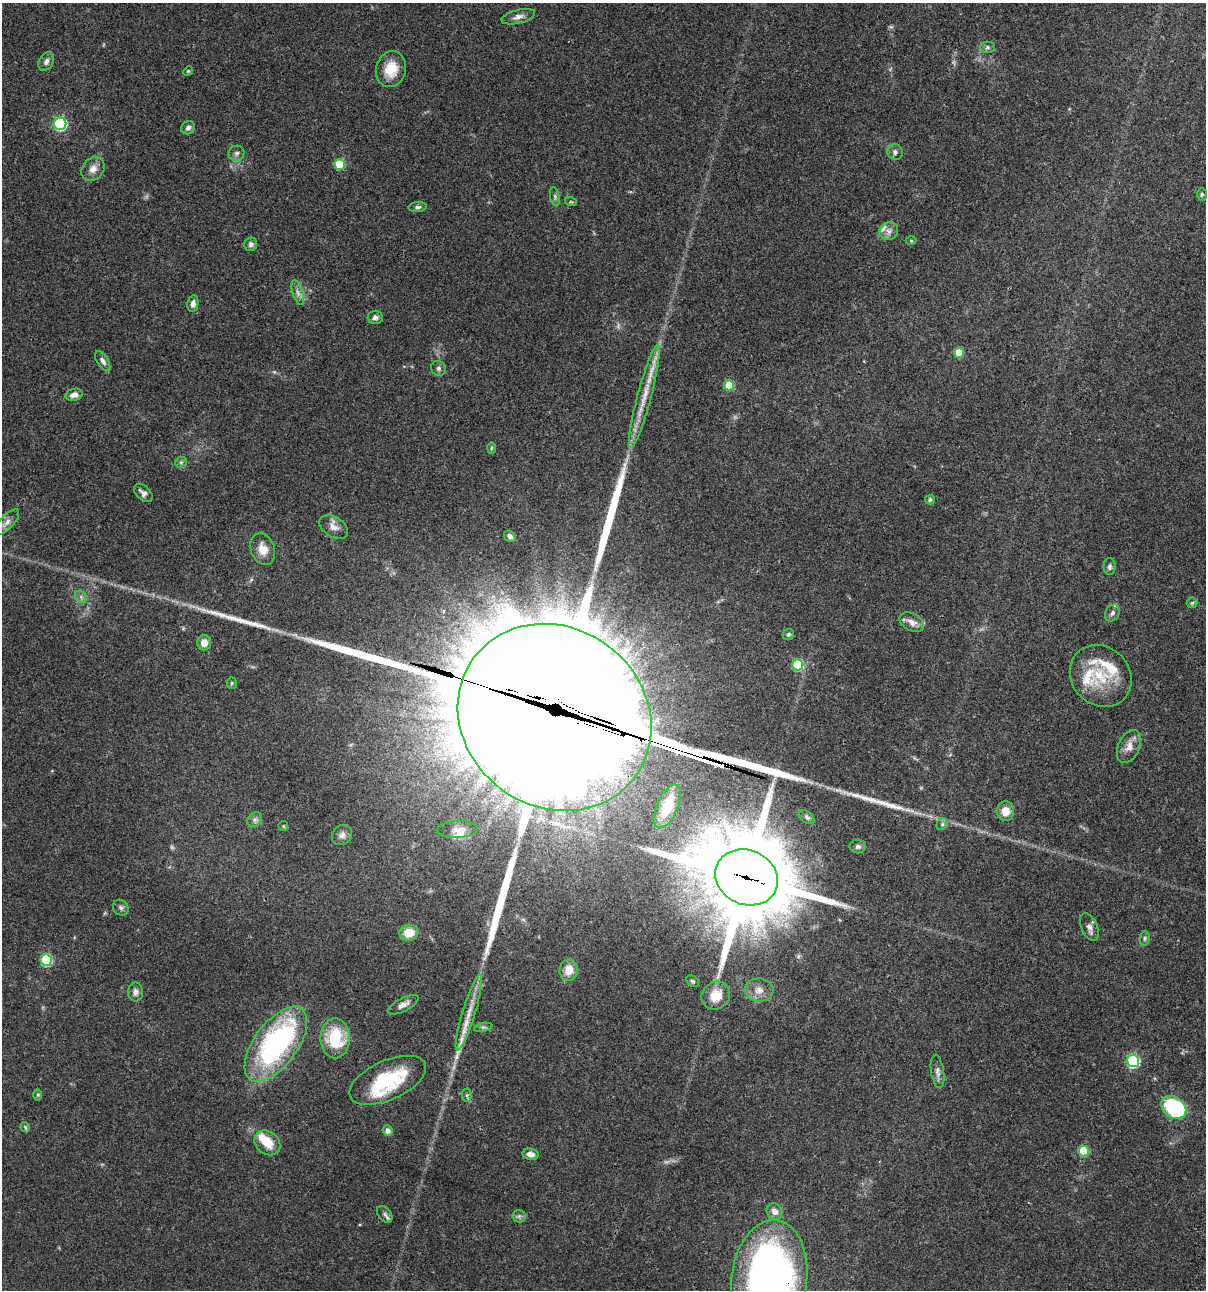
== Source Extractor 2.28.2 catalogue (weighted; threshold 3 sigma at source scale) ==
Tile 6 of 4 x 4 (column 2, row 2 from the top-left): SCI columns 1438-2641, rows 2698-3985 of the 5407 x 5392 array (HDU 1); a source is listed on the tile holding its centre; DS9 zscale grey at full resolution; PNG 1208 x 1292 px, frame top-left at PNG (2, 3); each listed source drawn as its Kron ellipse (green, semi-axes under 4 px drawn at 4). Shown black and unused: <1% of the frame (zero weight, under 3 of 4 exposures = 9% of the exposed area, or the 3 px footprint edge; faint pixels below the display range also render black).
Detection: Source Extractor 2.28.2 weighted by HDU 2 'WHT'; one run over the whole footprint, this tile lists its part. Background 0.0474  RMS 0.0055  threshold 0.0247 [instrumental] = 3 sigma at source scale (4.5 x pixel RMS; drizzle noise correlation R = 1.50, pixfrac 1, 0.05/0.05 arcsec/px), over >= 5 px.
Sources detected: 108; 1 too faint to see at this stretch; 2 inside a brighter object's white glare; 5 long thin detections or spike segments (spike, bleed or trail) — neither listed nor drawn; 13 inside a brighter listed object's ellipse — not listed separately; the other 87 listed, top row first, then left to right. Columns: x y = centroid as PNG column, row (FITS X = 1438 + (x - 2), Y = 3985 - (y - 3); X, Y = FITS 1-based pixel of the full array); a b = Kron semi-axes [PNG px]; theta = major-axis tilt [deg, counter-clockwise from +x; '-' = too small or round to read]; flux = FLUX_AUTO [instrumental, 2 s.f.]
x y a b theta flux
518 17 17 6 14 2.9
987 47 7 5 0 1.1
46 62 10 7 61 2.1
391 69 18 15 75 10
188 71 5 4 - 0.6
60 124 6 6 - 67
188 128 7 6 - 1.8
895 152 8 7 - 1.7
237 153 8 7 - 1.7
339 164 5 5 - 23
93 169 13 10 49 4
1202 194 6 5 - 0.85
555 197 9 4 -78 1.1
571 202 6 3 -18 0.59
418 207 9 5 5 1.3
889 231 9 8 - 2.7
911 241 5 3 - 0.51
251 244 7 6 - 1.7
298 293 13 5 -72 2.3
193 304 8 5 79 2.3
375 317 7 6 - 2.1
959 353 5 5 - 11
103 361 11 5 -58 1.9
438 368 8 7 - 1.3
729 385 5 5 - 17
74 395 9 6 16 3.1
644 396 53 7 75 13
491 448 6 4 88 0.72
181 462 6 5 - 1
143 493 11 7 -43 2.5
930 500 5 5 - 1.1
7 522 16 7 47 3.2
334 527 16 10 -33 4.1
510 536 6 5 - 2
263 549 16 12 -68 6
1109 567 8 6 -90 1.6
81 597 6 5 - 1.3
1192 603 5 5 - 0.81
1112 613 9 7 64 1.6
912 622 13 8 -28 3.8
788 634 6 5 - 1
204 643 7 7 - 4.6
798 665 5 5 - 30
1101 676 33 29 -46 23
232 683 5 5 - 0.67
554 717 100 89 -36 38000
1129 746 17 10 65 4.9
667 806 23 10 65 10
1005 811 9 8 - 6.3
807 817 9 5 -39 1.3
255 820 8 6 46 1.6
942 824 6 5 - 1.1
283 826 5 4 - 0.59
457 830 20 8 3 4.1
342 835 11 9 44 2.5
858 847 8 7 - 1.6
746 877 32 27 -24 9000
121 908 8 7 - 1.6
1089 927 15 8 -66 2.6
409 933 9 8 - 9.7
1145 938 7 5 84 1
46 960 6 5 - 37
569 970 10 9 - 7.1
693 981 7 5 -39 0.92
759 990 14 11 -2 4.8
136 992 9 7 -90 2.4
716 996 15 13 39 11
403 1005 17 6 27 3.2
469 1013 39 6 73 8.7
483 1027 9 4 12 1
335 1038 20 14 -90 25
276 1044 44 21 54 100
1133 1061 6 6 - 58
937 1072 16 6 -82 2.6
388 1080 41 19 24 32
38 1095 6 4 90 0.69
467 1095 7 5 -84 0.96
1174 1107 13 10 -35 56
25 1127 5 4 - 0.78
387 1131 5 5 - 2.5
267 1143 14 11 -38 8.8
1083 1151 5 5 - 19
530 1154 8 5 -11 3.2
774 1211 9 7 -47 3.1
385 1214 9 6 -49 1.6
519 1216 6 6 - 1.3
769 1278 58 37 82 300
Overlapping masked pixels (flux is a lower limit): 3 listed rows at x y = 554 717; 746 877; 769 1278
Isophote crosses this tile's border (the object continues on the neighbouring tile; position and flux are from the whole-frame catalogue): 1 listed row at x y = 769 1278